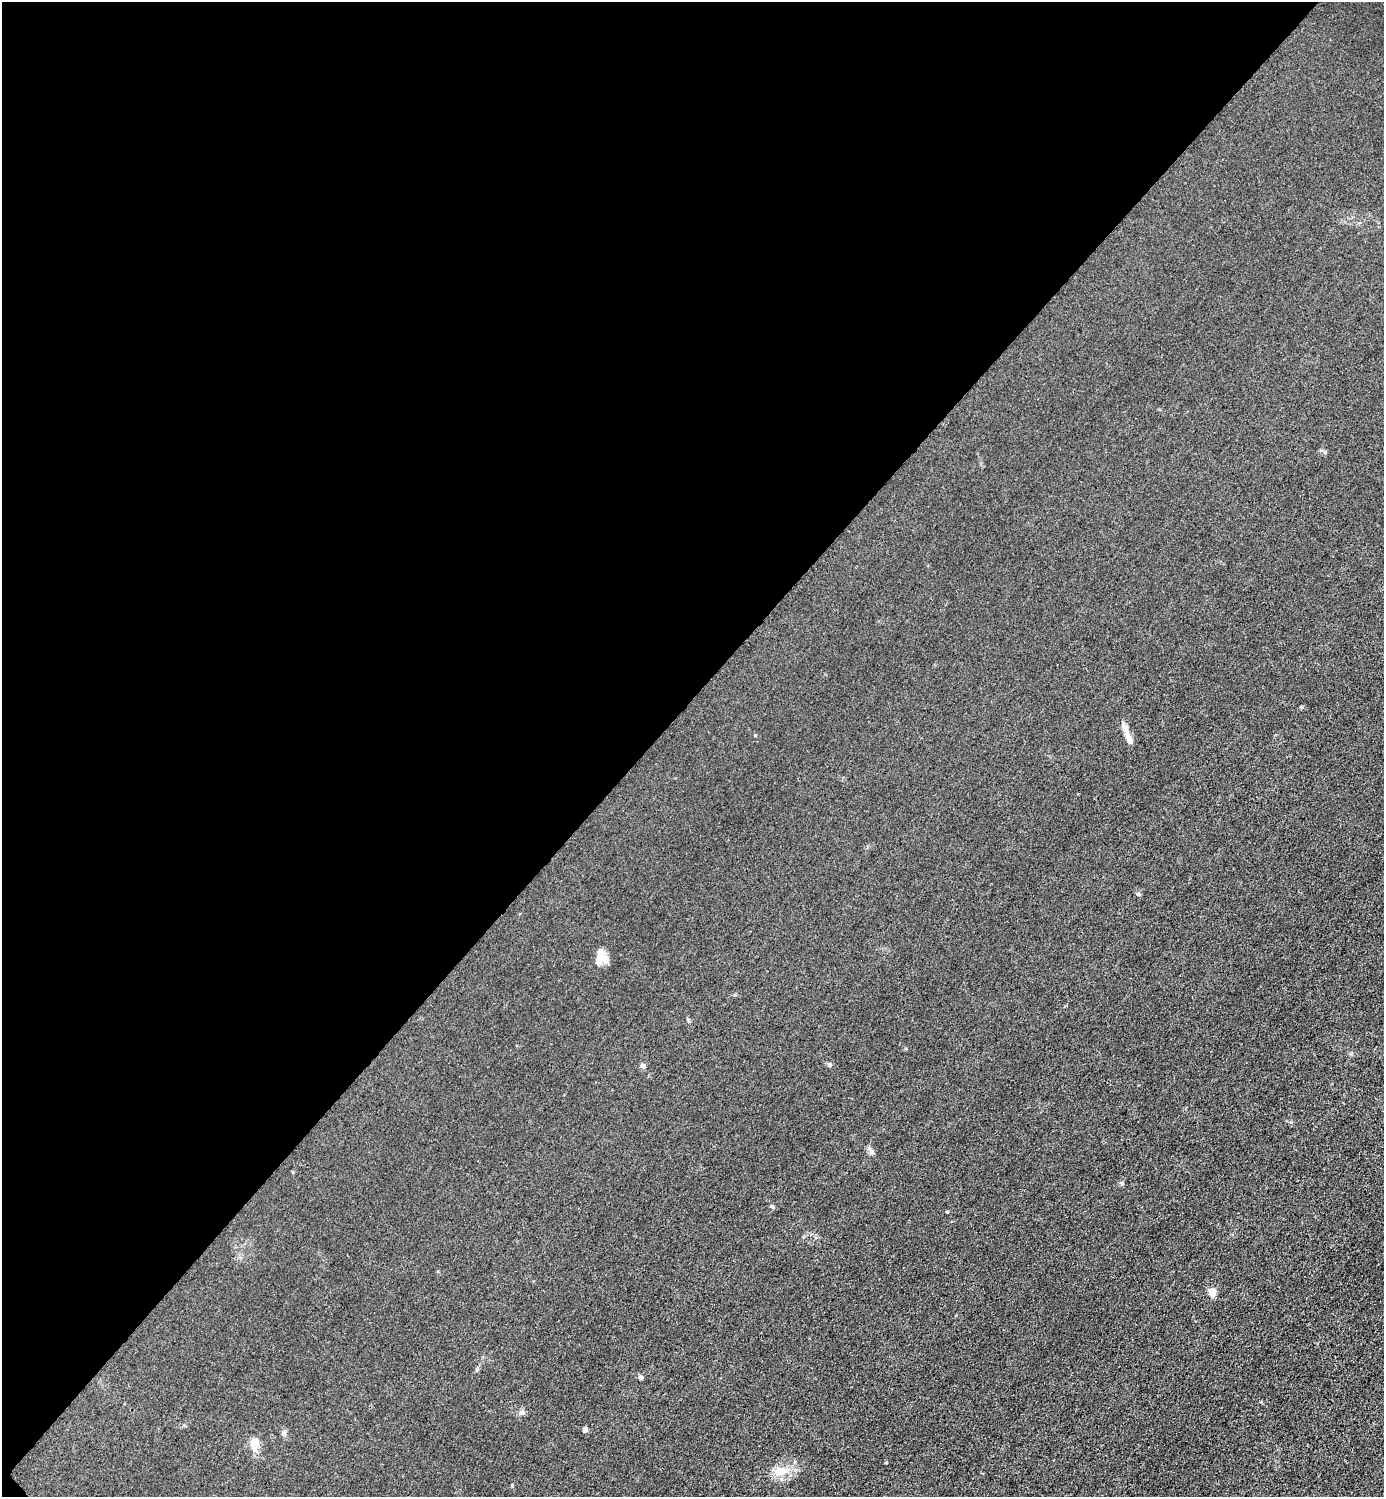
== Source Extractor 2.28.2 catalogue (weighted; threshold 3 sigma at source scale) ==
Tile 5 of 4 x 4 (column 1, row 2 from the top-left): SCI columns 301-1682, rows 2993-4487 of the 5985 x 5985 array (HDU 1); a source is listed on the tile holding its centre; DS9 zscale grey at full resolution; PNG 1386 x 1499 px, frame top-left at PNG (2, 2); no overlay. Shown black and unused: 47% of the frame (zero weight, under 3 of 4 exposures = <1% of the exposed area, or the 3 px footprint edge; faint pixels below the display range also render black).
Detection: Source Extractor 2.28.2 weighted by HDU 2 'WHT'; one run over the whole footprint, this tile lists its part. Background 0.0214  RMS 0.0062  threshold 0.028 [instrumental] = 3 sigma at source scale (4.5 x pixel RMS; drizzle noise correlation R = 1.50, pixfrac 1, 0.05/0.05 arcsec/px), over >= 5 px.
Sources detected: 18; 1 inside a brighter object's white glare — not listed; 1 inside a brighter listed object's ellipse — not listed separately; the other 16 listed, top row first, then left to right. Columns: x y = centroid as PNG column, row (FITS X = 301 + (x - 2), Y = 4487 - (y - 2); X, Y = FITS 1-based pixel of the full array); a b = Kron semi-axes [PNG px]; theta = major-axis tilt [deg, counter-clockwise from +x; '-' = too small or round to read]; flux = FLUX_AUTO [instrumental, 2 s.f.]
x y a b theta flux
1128 738 11 6 -66 4.5
1138 894 5 5 - 0.87
600 959 15 9 13 7.9
829 1064 7 3 -90 0.75
643 1066 6 6 - 1.6
871 1151 8 6 -90 1.6
1122 1183 5 4 - 0.93
772 1207 6 3 -20 0.73
947 1212 3 3 - 0.64
1211 1292 5 4 - 13
640 1377 6 5 - 1.2
522 1412 7 5 -22 1.4
585 1429 4 4 - 3.6
284 1433 8 6 54 1.5
255 1444 12 8 74 7.4
781 1471 16 11 7 8.8
Unlisted compact peaks at least as high as the median listed source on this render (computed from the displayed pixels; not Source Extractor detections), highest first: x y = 512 1485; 1301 707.